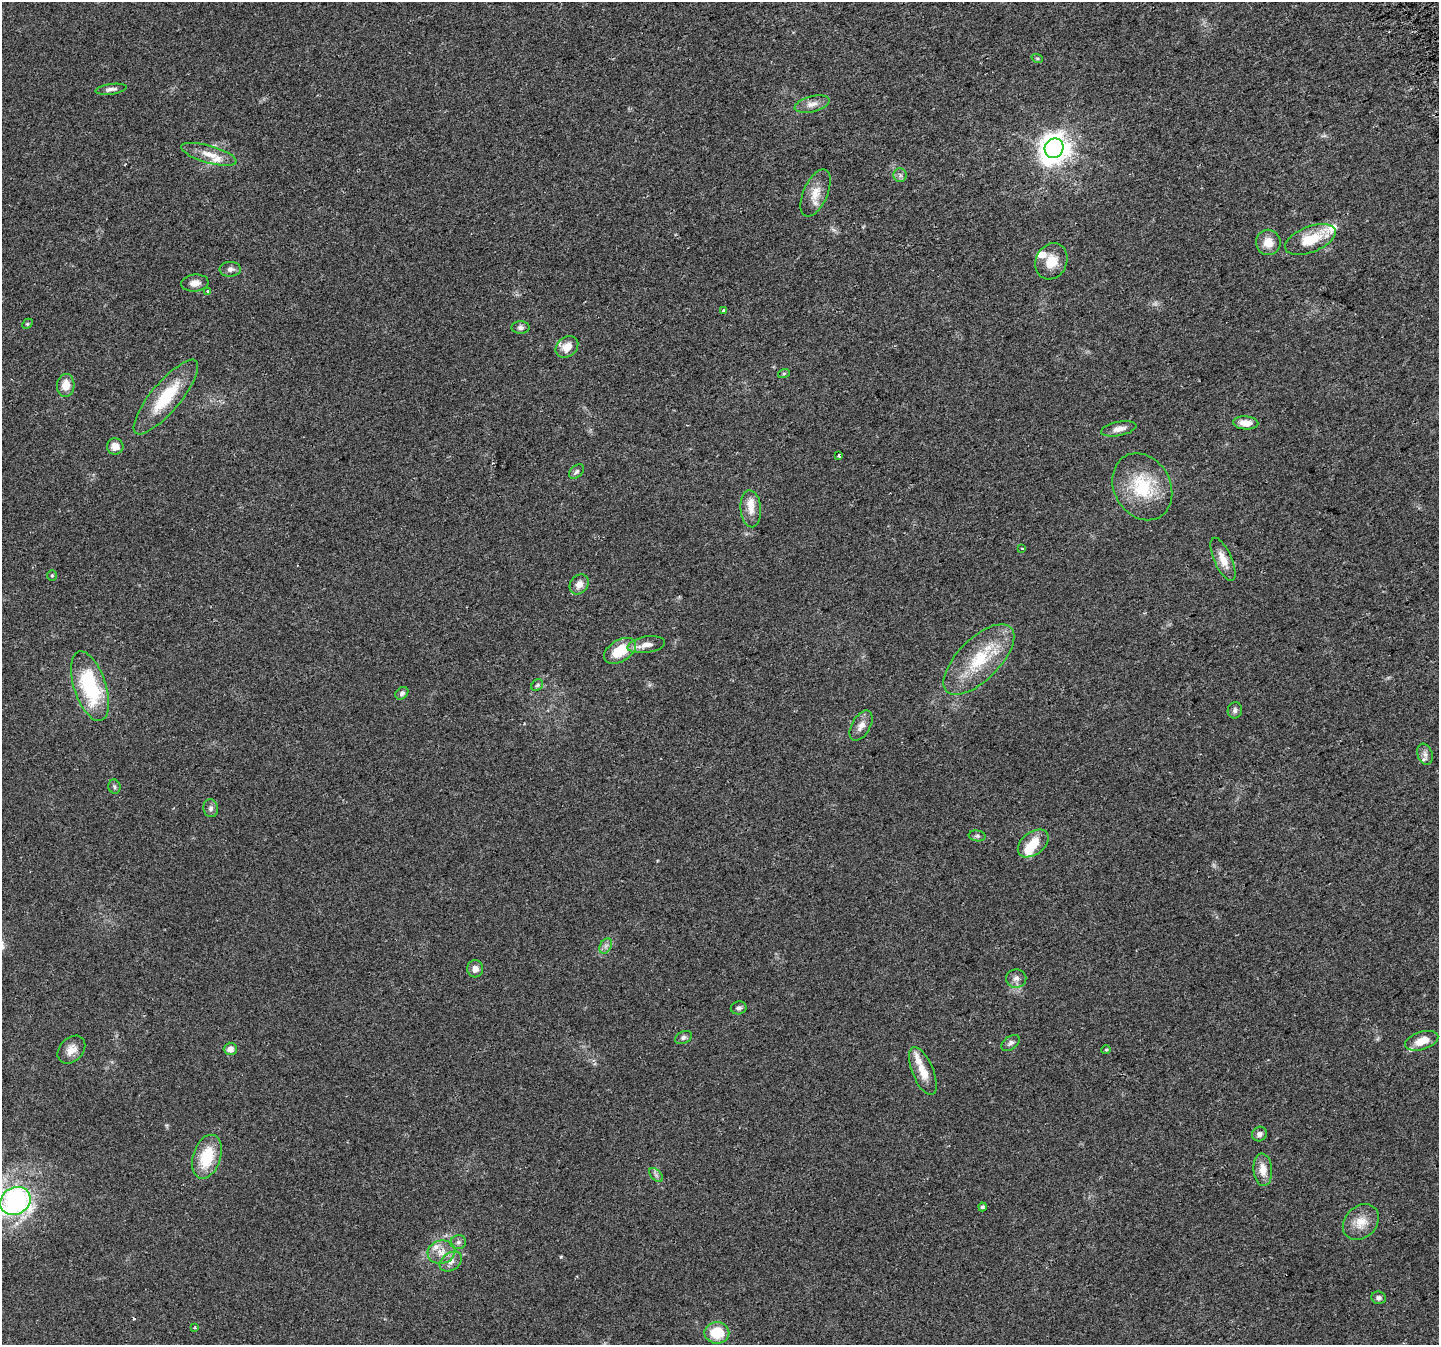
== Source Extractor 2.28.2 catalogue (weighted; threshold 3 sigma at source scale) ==
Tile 10 of 4 x 4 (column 2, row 3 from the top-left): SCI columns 1470-2906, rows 1517-2859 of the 5810 x 5659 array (HDU 1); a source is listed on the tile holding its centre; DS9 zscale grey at full resolution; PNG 1441 x 1347 px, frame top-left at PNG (2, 2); each listed source drawn as its Kron ellipse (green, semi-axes under 4 px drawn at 4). Shown black and unused: <1% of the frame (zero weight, under 2 of 3 exposures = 2% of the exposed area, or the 3 px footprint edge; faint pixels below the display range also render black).
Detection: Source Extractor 2.28.2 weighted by HDU 2 'WHT'; one run over the whole footprint, this tile lists its part. Background 0.047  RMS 0.0076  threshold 0.0342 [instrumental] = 3 sigma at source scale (4.5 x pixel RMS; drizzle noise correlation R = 1.50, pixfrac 1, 0.0396/0.0396 arcsec/px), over >= 5 px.
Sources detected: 78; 1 too faint to see at this stretch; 1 inside a brighter object's white glare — neither listed nor drawn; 8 inside a brighter listed object's ellipse — not listed separately; the other 68 listed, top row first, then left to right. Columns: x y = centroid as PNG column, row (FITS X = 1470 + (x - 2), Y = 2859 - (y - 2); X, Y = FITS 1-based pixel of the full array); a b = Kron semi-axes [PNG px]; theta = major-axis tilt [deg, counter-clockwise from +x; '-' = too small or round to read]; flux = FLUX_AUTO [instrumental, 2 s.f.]
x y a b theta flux
1037 58 6 3 -19 0.78
111 89 15 5 7 2.9
812 104 18 8 14 5.6
1054 148 10 9 - 930
209 154 29 8 -16 10
900 175 7 6 - 2.1
815 193 25 12 66 11
1310 239 27 13 21 21
1268 242 13 12 - 9.9
1051 261 19 15 65 14
230 269 10 7 1 3.1
195 283 13 8 7 4.9
208 292 3 3 - 2.1
723 311 3 3 - 2.5
27 324 6 4 43 0.93
521 328 9 6 0 2.5
567 347 12 9 37 9.5
784 373 6 4 19 0.95
66 385 11 9 86 9.9
166 397 47 14 50 36
1246 423 13 6 -4 7.4
1119 429 18 7 12 5.5
115 446 8 8 - 6.7
839 455 3 3 - 1.8
576 471 9 6 41 1.9
1142 487 35 28 -61 41
751 509 18 10 -86 8
1022 548 4 2 - 0.55
1223 559 23 8 -66 9.7
52 576 5 5 - 1
579 584 11 8 51 5.3
646 645 19 8 9 6.9
620 651 17 11 31 24
979 659 45 21 45 41
537 685 6 5 - 1.3
90 686 36 16 -72 64
402 693 7 5 43 2.2
1235 710 8 7 - 2.3
861 726 16 9 60 5.9
1425 754 11 7 -70 3.5
114 787 7 6 - 1.6
211 808 9 7 -81 2.5
977 836 8 5 -8 1.6
1033 844 17 11 38 15
606 946 8 5 59 2.6
475 969 8 8 - 4.4
1016 978 10 9 - 3.7
739 1008 8 6 10 2.1
683 1037 9 6 27 2.1
1422 1041 17 9 18 10
1011 1043 10 6 36 2.4
230 1049 6 6 - 4.7
71 1050 16 11 46 7.4
1106 1050 4 4 - 0.9
923 1071 25 10 -67 12
1259 1134 8 7 - 3
207 1157 23 14 72 27
1263 1170 16 9 -85 8.7
656 1175 8 5 -46 2
15 1201 16 13 29 140
982 1207 4 4 - 1.7
1361 1222 20 15 44 12
458 1242 8 7 - 2.4
441 1252 14 11 15 8.5
451 1262 12 8 34 4.8
1379 1298 7 6 - 2.5
195 1327 3 3 - 0.78
717 1333 12 11 - 21
Isophote crosses this tile's border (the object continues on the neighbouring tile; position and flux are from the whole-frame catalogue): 1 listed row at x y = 15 1201